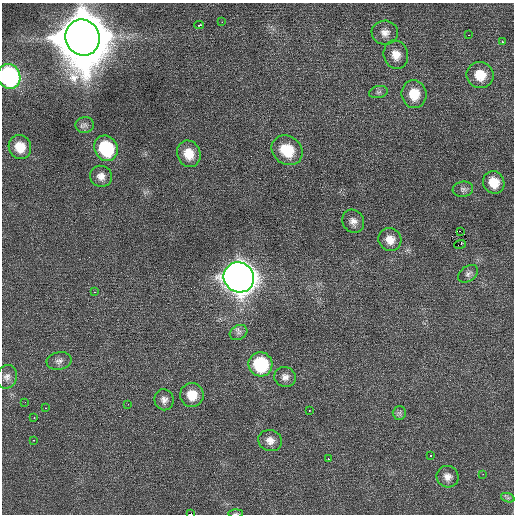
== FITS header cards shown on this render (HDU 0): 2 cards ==
NAXIS1  =                  512 / Axis length
NAXIS2  =                  512 / Axis length

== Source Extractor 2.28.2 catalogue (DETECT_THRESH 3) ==
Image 512 x 512 px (HDU 0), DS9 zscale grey, 1 PNG px = 1 image px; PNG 516 x 516 px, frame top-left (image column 1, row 512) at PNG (2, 3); each listed source drawn as its Kron ellipse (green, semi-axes under 4 px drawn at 4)
Background 0.279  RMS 0.73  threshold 2.19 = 3 sigma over >= 5 px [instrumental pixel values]
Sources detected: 48; all 48 listed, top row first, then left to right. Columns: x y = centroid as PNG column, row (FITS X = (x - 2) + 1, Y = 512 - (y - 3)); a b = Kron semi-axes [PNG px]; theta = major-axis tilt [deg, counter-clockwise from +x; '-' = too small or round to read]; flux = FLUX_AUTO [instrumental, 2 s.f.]
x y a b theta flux
222 22 2 2 - 160
199 25 4 2 - 780
385 33 13 12 - 400
469 35 3 2 - 61
83 38 18 17 - 440000
502 41 3 3 - 170
396 55 14 12 -74 560
480 75 13 13 - 970
9 76 12 11 - 8300
378 92 9 6 10 140
414 94 14 12 -82 1000
85 125 9 8 - 190
20 147 12 11 - 900
106 148 13 11 -61 3300
287 150 16 14 -38 1600
189 154 13 11 -68 850
101 176 11 10 - 370
494 182 11 10 - 920
463 189 10 8 6 180
353 221 12 10 -54 320
460 231 2 2 - 2400
390 239 12 11 - 530
460 244 6 3 23 700
468 274 11 7 36 180
239 277 15 14 - 70000
94 292 3 2 - 62
238 333 9 7 28 190
59 361 12 8 9 240
260 364 12 12 - 3400
7 377 12 10 68 290
285 377 11 10 - 290
192 395 12 11 - 860
164 400 10 9 - 260
25 402 2 2 - 28
128 404 2 2 - 34
45 408 2 2 - 32
309 410 3 2 - 150
399 413 7 6 - 140
34 418 3 2 - 620
33 440 3 2 - 370
270 441 12 10 -18 390
431 455 3 2 - 230
328 459 3 3 - 84
483 474 2 2 - 83
448 477 11 10 - 340
508 498 7 4 -18 100
191 514 3 2 - 1700
235 514 7 3 2 68
At the frame edge (FLAGS 8, measured only in part): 3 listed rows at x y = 9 76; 191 514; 235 514